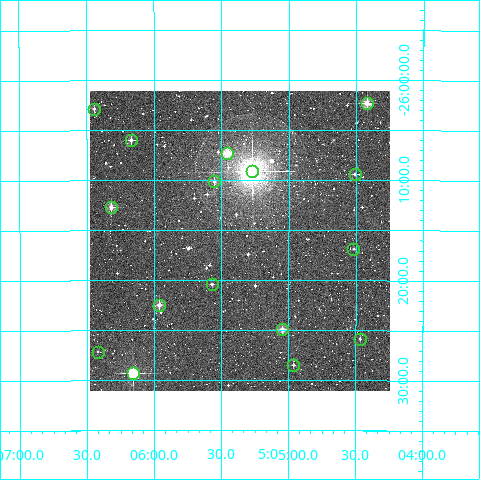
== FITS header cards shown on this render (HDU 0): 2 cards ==
NAXIS1  =                  300
NAXIS2  =                  300

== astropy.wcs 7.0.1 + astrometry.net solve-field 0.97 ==
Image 300 x 300 px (HDU 0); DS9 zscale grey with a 90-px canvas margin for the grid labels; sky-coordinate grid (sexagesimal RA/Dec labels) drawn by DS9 from the SOLVED WCS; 16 Tycho-2 reference stars matched to detected sources circled (green)
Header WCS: RA---TAN/DEC--TAN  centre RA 05:05:22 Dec -26:16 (76.34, -26.27 deg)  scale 6 arcsec/px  FOV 30.0' x 30.0'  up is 0 deg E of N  parity normal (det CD < 0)
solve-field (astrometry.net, Tycho-2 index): VERIFIED the header's WCS against the Tycho-2 star catalogue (verified at 2 index scales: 16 matches each, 0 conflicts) and refined it, rather than solving blind
Solved WCS: RA---TAN-SIP/DEC--TAN-SIP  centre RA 05:05:22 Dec -26:16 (76.34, -26.27 deg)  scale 6 arcsec/px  FOV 30.0' x 30.0'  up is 0 deg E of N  parity normal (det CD < 0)
The solver's refit moves the header's centre by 2.3 arcsec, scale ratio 1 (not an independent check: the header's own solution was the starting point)
Tycho-2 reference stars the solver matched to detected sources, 16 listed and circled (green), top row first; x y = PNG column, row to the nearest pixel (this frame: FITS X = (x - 90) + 1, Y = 300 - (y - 91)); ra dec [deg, ICRS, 3 dp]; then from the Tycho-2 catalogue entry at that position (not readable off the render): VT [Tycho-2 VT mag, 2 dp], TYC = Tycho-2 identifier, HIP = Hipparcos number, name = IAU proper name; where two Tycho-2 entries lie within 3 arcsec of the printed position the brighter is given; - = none
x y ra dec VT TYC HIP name
367 103 76.105 -26.038 9.43 6477-1133-1 - -
94 109 76.611 -26.047 11.05 6477-1236-1 - -
131 140 76.542 -26.100 11.21 6477-1028-1 - -
227 153 76.365 -26.123 9.68 6477-1123-1 - -
252 171 76.317 -26.152 5.83 6477-1295-1 23668 -
355 174 76.127 -26.157 12.01 6477-1272-1 - -
214 181 76.388 -26.169 11.34 6477-1262-1 - -
111 207 76.580 -26.212 9.75 6477-1142-1 - -
353 249 76.129 -26.281 11.87 6481-762-1 - -
212 284 76.393 -26.340 11.41 6481-1004-1 - -
159 305 76.491 -26.374 9.93 6481-74-1 - -
282 329 76.261 -26.416 9.96 6481-514-1 - -
360 339 76.117 -26.431 11.36 6481-720-1 - -
98 352 76.605 -26.452 12.00 6481-122-1 - -
293 365 76.241 -26.475 12.41 6481-434-1 - -
133 373 76.540 -26.488 8.15 6481-280-1 23738 -